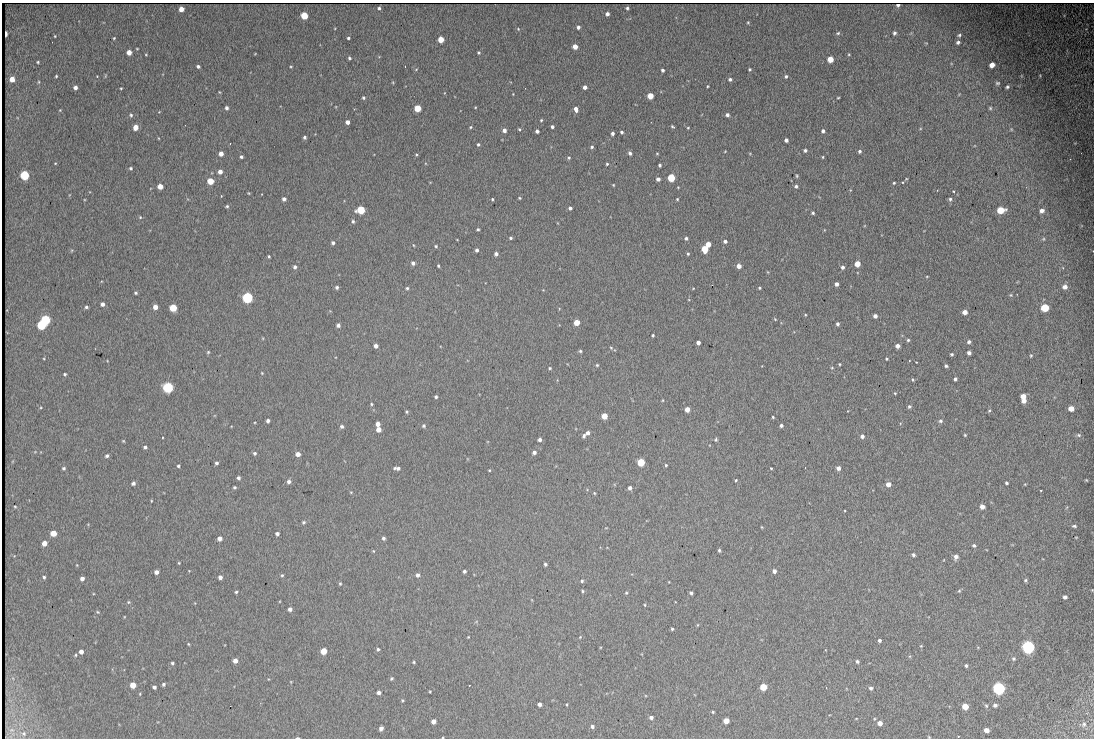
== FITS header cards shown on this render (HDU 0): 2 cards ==
NAXIS1  =                 1092
NAXIS2  =                  736

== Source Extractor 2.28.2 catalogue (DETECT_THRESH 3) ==
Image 1092 x 736 px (HDU 0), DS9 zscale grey, 1 PNG px = 1 image px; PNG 1096 x 740 px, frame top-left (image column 1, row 736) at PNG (2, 3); no overlay
Background 2160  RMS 31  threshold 93.4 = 3 sigma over >= 5 px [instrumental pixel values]
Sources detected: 343; all 343 listed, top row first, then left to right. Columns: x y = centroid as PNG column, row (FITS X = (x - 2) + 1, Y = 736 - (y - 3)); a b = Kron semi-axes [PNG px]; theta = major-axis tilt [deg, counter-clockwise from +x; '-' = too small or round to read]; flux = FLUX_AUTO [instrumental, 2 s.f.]
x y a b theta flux
898 5 4 2 - 4700
379 8 4 4 - 3800
627 8 3 3 - 3100
181 9 4 4 - 17000
607 14 4 4 - 7600
304 16 5 4 - 71000
748 22 3 3 - 2100
578 27 4 3 - 6400
518 29 5 4 - 2400
838 33 6 4 17 3300
894 33 4 4 - 4500
6 34 4 2 - 990
959 35 5 3 - 3400
55 36 3 3 - 1600
114 38 3 3 - 1900
348 38 3 3 - 3300
441 39 4 4 - 38000
958 42 5 5 - 4800
575 47 4 4 - 20000
137 49 3 2 - 1600
129 52 4 4 - 18000
478 53 4 4 - 2800
255 54 4 2 - 1300
849 54 4 3 - 1900
146 55 3 3 - 1600
349 58 3 3 - 3200
830 59 5 4 - 38000
38 62 3 3 - 2300
992 65 5 4 - 16000
198 66 4 3 - 5000
291 66 4 2 - 1800
405 66 2 2 - 1300
416 69 5 3 - 1900
750 69 4 4 - 2500
662 70 3 3 - 4700
56 76 3 3 - 2200
97 76 3 3 - 1500
105 76 5 3 - 2100
786 76 4 4 - 4000
12 79 5 4 - 19000
730 79 4 4 - 4700
39 82 5 3 - 2100
997 83 5 5 - 3700
707 86 3 2 - 1900
75 87 4 4 - 8000
585 87 4 4 - 11000
1007 87 4 3 - 3400
121 88 3 2 - 1900
219 92 4 3 - 1700
513 94 3 2 - 1300
650 96 4 4 - 41000
363 98 4 3 - 3500
838 98 4 2 - 1800
475 107 3 2 - 1600
226 108 4 4 - 5800
417 108 4 4 - 61000
990 108 5 5 - 3000
60 110 4 3 - 1600
576 110 5 3 - 15000
159 112 4 3 - 1400
131 115 5 4 - 3500
727 115 4 4 - 6600
541 120 4 3 - 2300
347 122 4 4 - 10000
135 127 5 4 - 17000
470 127 4 3 - 2500
552 127 3 3 - 4700
672 127 4 3 - 2800
688 128 4 3 - 2000
519 129 4 3 - 2500
1011 129 5 4 - 2400
504 130 4 4 - 9300
537 131 4 3 - 6700
823 131 4 4 - 6300
621 132 3 3 - 4000
612 134 4 3 - 5900
305 137 3 3 - 4200
158 138 4 2 - 1500
786 140 4 4 - 6600
230 143 2 2 - 1700
478 144 4 4 - 3300
592 147 4 4 - 3500
805 150 4 3 - 4800
725 151 3 2 - 1500
860 151 4 4 - 4400
630 153 4 4 - 5600
657 153 5 3 - 1900
221 154 4 4 - 14000
416 154 4 4 - 2200
241 157 3 3 - 4000
823 157 4 3 - 2000
569 158 4 4 - 3000
55 163 3 3 - 1500
607 164 3 3 - 2400
660 165 3 3 - 3600
131 168 4 4 - 3000
220 172 4 4 - 12000
24 175 5 5 - 200000
797 176 5 4 - 2400
671 178 4 4 - 110000
658 179 4 4 - 8400
210 181 4 4 - 52000
903 182 4 3 - 2100
894 183 4 3 - 2400
613 185 3 3 - 1700
160 186 4 4 - 26000
796 186 4 4 - 4900
953 191 2 2 - 2100
249 193 4 2 - 1500
221 196 2 2 - 1300
519 198 3 2 - 2100
284 199 4 4 - 7200
492 199 3 2 - 2300
677 199 3 3 - 2100
950 199 5 5 - 4100
227 206 4 3 - 2800
570 208 4 3 - 5000
361 210 5 5 - 110000
1001 210 6 5 - 66000
1042 211 6 5 - 9600
813 213 3 3 - 3500
140 217 5 4 - 2300
353 221 5 4 - 3600
478 229 3 3 - 2900
510 238 3 3 - 3100
686 238 4 3 - 4200
1043 239 5 4 - 2500
457 240 3 2 - 1200
725 241 4 3 - 6000
333 243 4 4 - 5200
708 244 4 4 - 20000
413 245 4 2 - 1600
436 246 4 4 - 2700
705 249 5 4 - 65000
477 250 4 3 - 5100
496 254 4 4 - 6600
688 254 4 3 - 2700
269 256 3 3 - 2500
413 263 4 4 - 6400
857 264 4 4 - 35000
438 266 3 2 - 2400
739 266 4 4 - 15000
295 267 5 4 - 5800
842 267 4 4 - 6000
1063 268 4 3 - 1500
927 276 4 3 - 1600
837 284 4 4 - 9200
337 287 3 3 - 4100
1065 287 6 6 - 10000
407 288 4 3 - 3000
759 288 3 3 - 2400
693 289 4 2 - 1300
136 293 3 3 - 3000
1011 295 5 4 - 2400
247 297 5 5 - 390000
102 304 4 4 - 8100
86 307 4 4 - 3800
155 307 4 4 - 15000
173 308 5 4 - 78000
1045 308 5 5 - 95000
965 312 4 4 - 15000
805 315 3 2 - 1600
875 316 4 4 - 9300
775 319 4 3 - 1900
46 320 5 5 - 220000
577 322 4 4 - 36000
837 324 3 3 - 4700
41 325 5 5 - 190000
338 325 4 4 - 6600
653 335 3 3 - 2800
908 340 4 4 - 2900
969 342 5 4 - 4900
698 343 4 4 - 9400
376 346 4 4 - 9300
897 346 4 4 - 11000
611 348 5 4 - 2400
580 351 4 3 - 3100
208 352 4 4 - 2400
969 353 4 4 - 6900
952 354 3 3 - 2900
1031 356 5 4 - 2500
886 359 3 3 - 2200
916 362 3 2 - 1500
839 364 3 3 - 2000
597 365 4 4 - 2400
946 366 4 3 - 3600
550 368 4 3 - 2500
832 368 4 3 - 1900
262 373 4 4 - 2000
65 374 4 4 - 3000
955 379 4 3 - 4700
912 380 4 3 - 2400
168 387 5 5 - 370000
895 393 3 2 - 1800
1023 396 5 4 - 21000
436 397 3 3 - 3800
663 400 4 3 - 1600
1024 401 4 4 - 11000
371 404 4 3 - 2200
909 406 4 4 - 3700
1071 408 5 4 - 18000
687 409 4 4 - 20000
989 410 5 4 - 2800
407 412 3 3 - 2600
604 416 4 4 - 37000
773 417 3 3 - 2300
268 421 4 3 - 5800
940 421 5 5 - 4600
378 424 4 4 - 11000
781 425 3 3 - 4700
342 426 4 4 - 4600
424 426 5 5 - 3600
378 429 4 4 - 18000
588 433 5 4 - 7400
965 435 4 3 - 2200
1079 435 7 5 -16 4600
584 436 5 4 - 3700
862 436 5 4 - 7000
162 437 3 2 - 1700
540 440 4 4 - 6000
716 440 5 4 - 3300
123 441 4 3 - 2000
145 447 4 3 - 4500
534 452 5 4 - 6900
255 453 4 4 - 3600
298 454 5 4 - 13000
107 456 4 4 - 4700
641 462 5 4 - 97000
216 463 4 4 - 4400
666 465 3 3 - 2300
178 466 3 3 - 3300
805 467 2 2 - 1200
64 468 4 4 - 3100
397 468 7 3 -4 6800
771 468 3 2 - 1800
838 468 4 4 - 10000
489 470 3 3 - 1900
238 478 3 3 - 4700
736 480 3 3 - 2300
1086 480 3 3 - 2000
289 482 5 5 - 6700
133 483 4 4 - 5300
1006 483 3 3 - 3300
888 484 4 4 - 16000
1025 484 4 3 - 1700
234 487 3 3 - 3000
630 488 4 4 - 7300
1041 490 3 2 - 1900
351 492 4 3 - 1600
594 493 4 3 - 2100
151 501 4 2 - 1700
15 507 3 3 - 2100
982 507 4 4 - 13000
303 522 6 5 - 3400
1074 526 6 4 -8 3400
762 527 4 2 - 1600
53 533 4 4 - 34000
277 534 4 4 - 5700
1076 537 3 2 - 1300
220 538 4 4 - 11000
383 538 4 4 - 4500
44 543 4 4 - 20000
974 545 5 4 - 4000
719 550 3 3 - 3100
373 551 4 4 - 2000
913 555 4 3 - 4300
956 557 6 5 - 8800
179 563 3 3 - 1700
545 564 4 3 - 3900
464 571 3 3 - 4400
774 571 4 4 - 9200
156 572 4 4 - 9400
282 575 4 4 - 2800
418 575 4 4 - 6800
44 577 4 4 - 3200
220 577 4 4 - 7900
82 578 4 4 - 9400
1025 580 5 4 - 2900
582 581 5 4 - 3300
669 582 3 2 - 1200
340 584 4 4 - 2400
1092 590 2 2 - 1100
582 591 4 3 - 2700
959 591 5 4 - 2700
236 592 3 3 - 3000
626 593 4 4 - 2300
691 593 4 3 - 4800
1065 597 4 4 - 5600
128 602 5 4 - 2600
645 605 4 2 - 1800
290 609 4 4 - 7100
98 612 4 4 - 2200
698 625 4 3 - 1600
672 629 3 3 - 2800
468 637 3 2 - 1600
580 637 5 3 - 1700
879 640 3 3 - 5300
188 644 3 3 - 1700
921 646 4 3 - 1700
1028 647 6 5 - 690000
378 649 4 4 - 3600
324 651 5 4 - 42000
81 652 4 4 - 11000
76 655 3 3 - 2200
1014 659 5 5 - 3500
235 661 4 4 - 15000
857 661 4 4 - 4300
414 662 4 3 - 2300
172 663 4 3 - 3100
966 665 3 3 - 3100
392 678 4 4 - 2800
291 682 4 3 - 1400
163 684 4 3 - 3600
133 685 4 4 - 34000
469 685 3 2 - 5900
154 687 4 4 - 5400
763 687 4 4 - 66000
826 687 2 2 - 1200
871 688 5 4 - 4800
999 688 6 5 - 580000
430 691 3 2 - 1900
379 692 4 4 - 7800
402 700 4 3 - 2200
539 704 4 4 - 7500
567 704 3 2 - 1800
995 705 5 4 - 5200
230 706 2 2 - 1600
965 706 5 4 - 31000
986 706 5 4 - 2800
713 712 4 3 - 2400
651 717 4 3 - 6000
856 719 4 3 - 1400
433 721 4 4 - 13000
726 721 4 4 - 31000
880 723 5 5 - 14000
1084 724 7 6 - 4500
592 726 4 4 - 5700
381 728 4 4 - 9500
987 730 5 4 - 12000
24 733 5 5 - 2600
958 736 2 2 - 1800
929 737 4 3 - 1700
297 738 4 2 - 3000
At the frame edge (FLAGS 8, measured only in part): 3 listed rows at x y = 1092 590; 929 737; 297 738